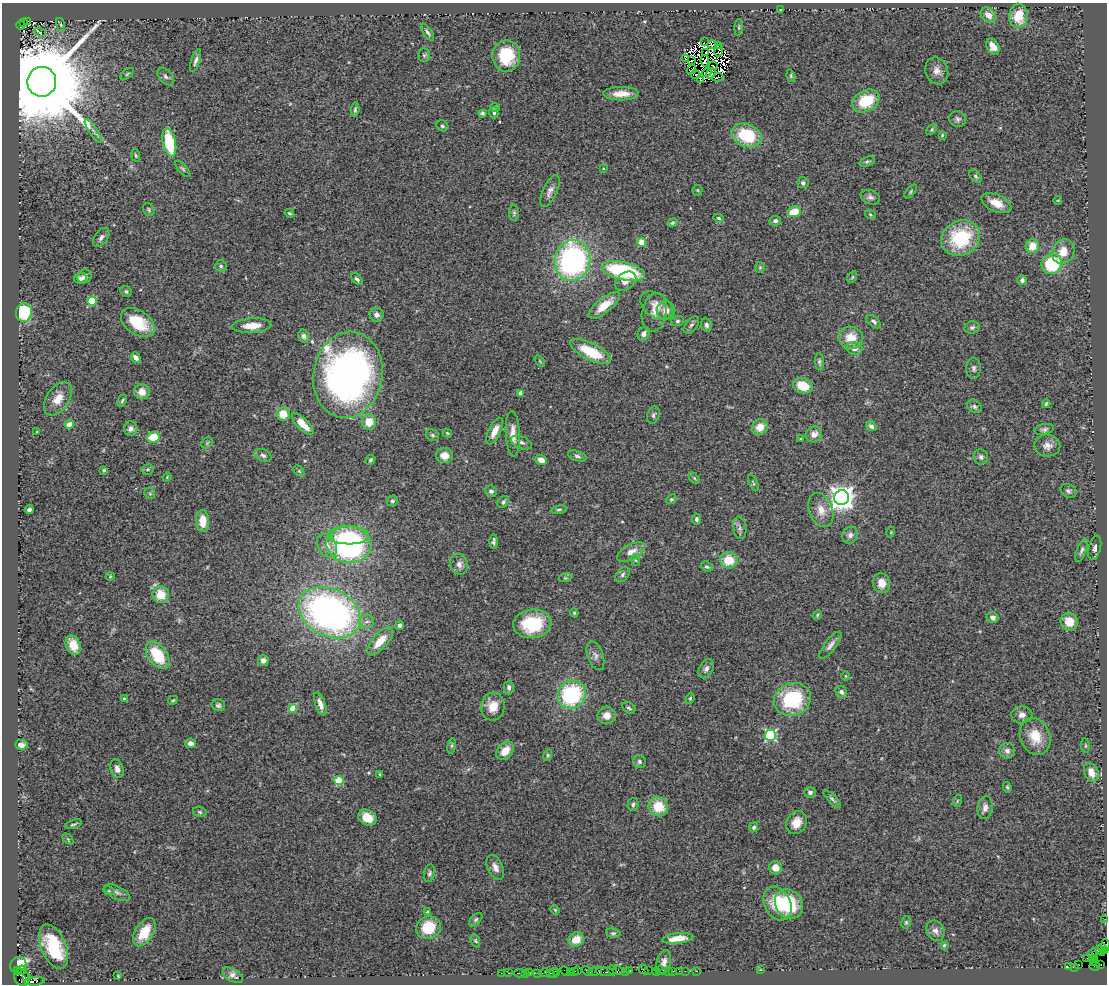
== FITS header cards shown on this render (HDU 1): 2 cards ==
NAXIS1  =                 1105
NAXIS2  =                  982

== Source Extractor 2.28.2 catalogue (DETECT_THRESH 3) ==
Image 1105 x 982 px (HDU 1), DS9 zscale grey, 1 PNG px = 1 image px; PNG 1109 x 986 px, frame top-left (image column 1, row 982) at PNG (2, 3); each listed source drawn as its Kron ellipse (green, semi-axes under 4 px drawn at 4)
Background 2.06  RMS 0.12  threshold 0.369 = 3 sigma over >= 5 px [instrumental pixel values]
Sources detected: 317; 8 with non-positive FLUX_AUTO (blend fragments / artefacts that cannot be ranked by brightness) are neither listed nor drawn; the other 309 listed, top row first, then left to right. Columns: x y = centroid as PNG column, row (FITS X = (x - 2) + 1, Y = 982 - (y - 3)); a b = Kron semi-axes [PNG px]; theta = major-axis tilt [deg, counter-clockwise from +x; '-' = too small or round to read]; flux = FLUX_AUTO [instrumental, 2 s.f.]
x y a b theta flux
780 10 3 2 - 5
988 15 9 6 -43 71
1018 16 12 9 87 210
27 21 3 2 - 400
23 23 3 3 - 360
21 25 4 2 - 270
61 25 7 3 -71 8.8
739 27 8 3 85 11
40 32 6 4 -24 28
427 32 10 4 -55 23
704 42 2 2 - 600
712 45 4 2 - 12
719 45 4 3 - 15
993 46 9 6 -59 65
718 51 6 3 85 18
706 53 3 2 - 5.7
424 55 7 5 90 16
506 56 16 14 90 370
685 59 3 2 - 5.9
195 61 12 4 72 31
692 61 4 2 - 17
705 61 6 4 -82 37
713 66 4 2 - 33
692 70 5 2 - 2.1
937 71 14 11 -69 63
707 73 5 2 - 22
711 73 5 4 - 24
127 74 8 4 36 12
696 75 5 3 - 17
166 76 10 6 -49 25
791 76 6 4 -73 12
718 77 5 3 - 22
701 80 4 3 - 19
42 82 15 14 - 190000
621 94 18 6 1 110
866 101 14 10 29 290
495 107 5 4 - 13
355 109 7 4 84 16
482 113 4 4 - 18
494 113 6 4 -89 15
958 119 8 7 - 27
442 126 6 5 - 16
932 129 6 4 46 12
93 131 14 3 -55 29
747 135 15 11 -21 420
942 135 3 2 - 8
169 142 14 6 -78 400
136 156 6 4 -82 12
867 162 8 4 19 17
603 168 3 3 - 6.7
183 169 10 4 -49 14
976 176 8 5 -46 16
803 183 5 5 - 19
697 190 5 5 - 11
550 191 17 7 65 49
911 191 8 3 51 11
870 197 10 7 -20 29
1058 200 4 3 - 6.2
996 203 16 8 -24 100
149 210 7 5 -59 14
794 212 7 5 18 160
289 213 5 4 - 13
514 213 8 5 -89 16
870 214 5 3 - 10
718 218 5 4 - 13
775 221 6 5 - 24
672 223 5 4 - 17
101 237 11 6 54 29
961 238 20 17 27 530
642 242 4 4 - 260
1032 246 7 6 - 120
1063 251 13 10 62 120
572 260 20 18 79 2000
1052 264 10 9 - 430
221 266 6 6 - 14
760 267 5 5 - 12
623 271 22 9 -13 860
84 276 7 6 - 35
852 277 6 4 61 12
81 278 6 5 - 35
357 279 7 4 -48 22
1022 280 5 4 - 27
625 281 12 8 36 54
126 291 6 5 - 16
92 301 4 4 - 360
604 305 19 7 39 140
656 305 18 11 -34 93
666 310 9 9 - 56
654 312 19 12 80 100
24 313 9 8 - 390
377 315 7 7 - 35
677 321 6 5 - 18
874 322 9 5 -41 24
138 323 19 12 -35 310
691 325 10 6 52 24
706 325 7 5 -78 22
252 326 20 7 4 120
972 327 7 6 - 20
644 334 7 5 56 36
304 336 6 5 - 24
851 338 12 11 - 150
855 349 8 6 -10 39
591 352 22 8 -26 300
136 358 6 4 -50 45
540 361 6 3 -53 8.5
819 362 8 4 -85 16
974 368 10 7 -89 28
348 375 43 34 80 3700
803 386 10 7 -19 190
142 392 8 7 - 87
520 393 4 4 - 82
58 399 19 11 56 110
122 400 6 4 63 13
1046 404 4 3 - 11
974 406 8 6 -33 23
283 414 6 6 - 130
653 415 9 6 72 21
369 422 7 7 - 130
69 424 5 4 - 57
303 424 14 5 -46 130
871 426 5 4 - 27
760 427 8 7 - 100
131 429 7 7 - 41
1044 429 10 5 13 23
495 431 14 6 64 71
37 432 3 3 - 8.2
447 433 5 3 - 9.3
513 434 23 7 -87 89
814 434 8 7 - 55
432 435 7 5 -34 16
153 437 6 5 - 180
801 439 3 2 - 6.7
521 442 11 6 -22 32
207 443 6 5 - 13
1047 446 13 11 -3 64
263 455 9 6 -26 24
444 456 8 7 - 83
577 456 9 5 -17 22
981 457 7 7 - 24
370 460 5 4 - 13
541 460 6 5 - 58
148 469 6 5 - 13
104 470 4 3 - 13
299 471 6 4 -45 10
167 477 4 3 - 6.4
694 478 6 4 -46 12
753 483 9 3 -67 12
491 491 6 5 - 24
1068 491 8 6 -27 22
150 493 6 5 - 11
842 498 7 7 - 8100
671 499 5 4 - 11
392 501 6 5 - 17
503 502 6 4 53 19
29 510 4 4 - 28
559 510 8 4 9 15
821 510 18 11 -69 100
697 519 5 4 - 22
203 521 11 6 -89 130
740 528 11 6 -82 28
891 532 5 3 - 6.4
348 535 20 9 -1 250
850 535 8 8 - 36
494 542 7 3 89 19
349 544 22 18 -3 1900
327 545 13 9 -62 62
1095 548 12 6 75 33
1081 550 12 4 69 25
631 552 15 7 28 79
635 560 6 4 -70 12
729 560 9 8 - 190
459 564 10 8 -72 45
707 567 6 5 - 16
623 574 8 6 52 23
110 576 4 4 - 8.4
565 578 6 4 17 13
881 583 10 8 -75 82
161 595 8 8 - 160
330 613 32 23 -27 3600
574 613 4 4 - 9.4
817 615 5 4 - 11
993 618 6 5 - 38
367 621 7 6 - 30
1069 621 9 8 - 130
532 624 19 14 7 420
400 625 4 4 - 25
380 641 17 7 47 160
73 645 10 7 -69 110
830 645 16 5 53 42
157 655 15 9 -53 350
595 656 15 7 -70 39
263 660 5 5 - 39
706 669 10 6 62 32
846 676 4 3 - 7.4
509 688 7 5 -90 25
841 692 6 5 - 28
572 695 15 13 39 800
690 698 5 4 - 10
124 699 3 3 - 12
792 699 19 16 20 590
173 700 5 3 - 9
320 704 12 5 -70 55
218 705 7 6 - 20
493 707 14 12 84 120
293 708 4 4 - 180
629 708 7 5 -34 16
607 715 9 9 - 75
1022 715 10 8 3 47
770 735 5 5 - 980
1035 736 19 15 -69 180
190 743 5 4 - 39
21 745 6 5 - 37
452 746 8 4 82 14
1085 746 7 3 -82 10
505 751 10 7 47 100
1007 751 8 8 - 45
548 755 6 4 74 11
639 762 7 6 - 26
117 769 9 6 -73 41
1091 772 9 7 -66 89
380 774 3 3 - 8.7
339 781 4 4 - 320
1007 787 5 4 - 11
810 792 6 5 - 23
832 799 12 4 -46 20
957 801 6 3 71 10
633 805 6 5 - 20
658 807 10 9 - 210
985 808 11 7 80 51
200 812 7 5 -17 14
367 817 9 7 -32 120
796 823 12 9 59 100
73 824 9 3 17 15
754 827 5 4 - 18
68 839 6 4 -45 10
495 867 13 7 -65 53
775 868 7 6 - 68
429 873 9 5 80 20
109 891 6 3 -17 10
117 893 14 6 -26 33
778 904 18 13 -62 250
789 904 15 13 -53 470
555 910 5 3 - 7.8
428 912 4 3 - 13
1105 919 2 2 - 20
476 920 8 5 45 15
906 922 6 5 - 13
428 927 12 11 - 230
935 931 11 8 -58 40
144 932 16 9 58 160
613 933 7 4 -8 15
678 938 15 5 6 100
576 940 8 7 - 110
475 941 7 4 -69 11
944 945 3 3 - 9.2
1105 945 6 3 -86 170
54 947 23 12 -67 440
1102 947 4 3 - 150
1105 950 3 3 - 70
1100 951 5 2 - 190
1093 953 5 2 - 120
1087 958 2 2 - 99
1094 958 3 3 - 130
664 962 12 7 78 45
1094 962 3 2 - 91
18 965 8 7 - 1300
1079 965 2 2 - 140
1101 965 3 2 - 52
1095 966 5 2 - 26
1069 967 3 2 - 49
1075 967 4 2 - 160
22 970 4 3 - 210
612 970 5 2 - 220
618 970 5 4 - 320
644 970 5 3 - 130
649 970 2 2 - 61
761 970 2 2 - 67
18 971 4 3 - 710
565 971 6 2 -45 150
574 971 3 3 - 200
578 971 2 2 - 50
587 971 6 3 -39 240
595 971 7 3 4 370
625 971 4 3 - 260
630 971 4 2 - 150
656 971 2 2 - 68
661 971 5 3 - 240
668 971 2 2 - 46
673 971 3 2 - 150
679 971 2 2 - 84
685 971 2 2 - 96
697 971 2 2 - 47
570 972 3 2 - 130
605 972 9 3 -5 440
501 973 2 2 - 14
508 973 2 2 - 29
519 973 5 2 - 100
525 973 2 2 - 26
530 973 3 2 - 130
538 973 2 2 - 30
544 973 5 3 - 230
550 973 3 2 - 120
554 973 5 3 - 160
557 973 3 2 - 240
233 975 11 6 -30 29
27 976 3 2 - 80
118 976 3 2 - 6.5
22 977 9 7 -58 990
35 981 10 3 5 930
At the frame edge (FLAGS 8, measured only in part): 3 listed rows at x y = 1105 919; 1105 945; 1105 950
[8 non-positive-flux detections neither listed nor drawn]